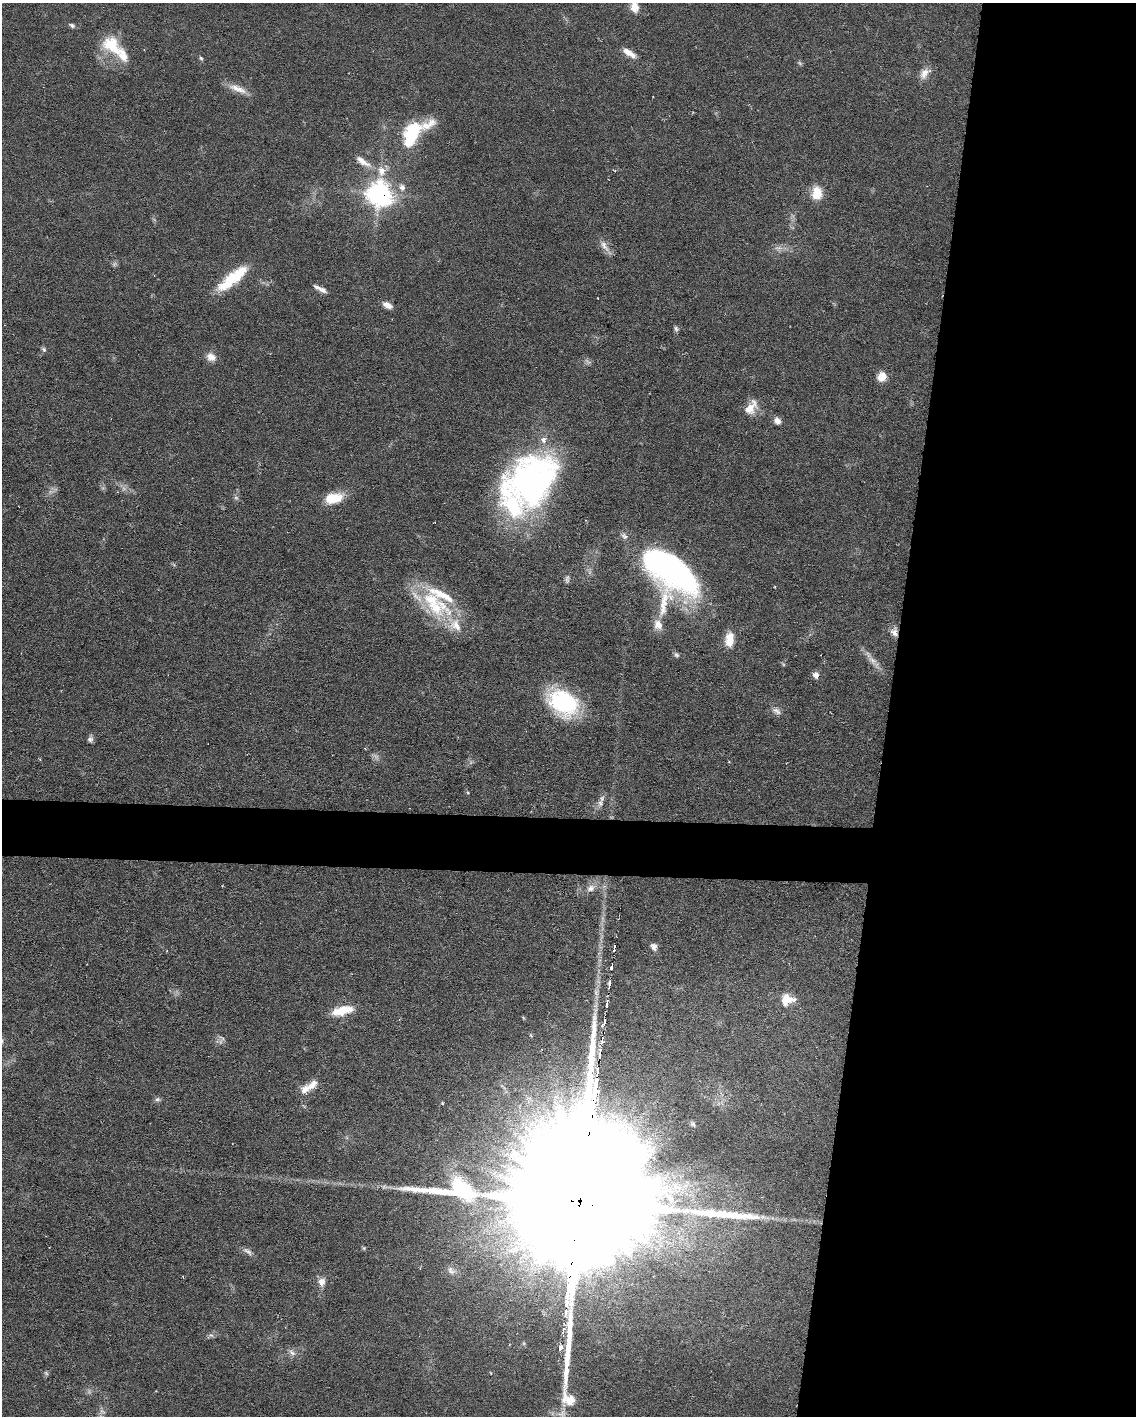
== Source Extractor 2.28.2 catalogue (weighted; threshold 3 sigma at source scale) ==
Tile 8 of 4 x 3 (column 4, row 2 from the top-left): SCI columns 3405-4538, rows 1630-3043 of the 4538 x 4560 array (HDU 1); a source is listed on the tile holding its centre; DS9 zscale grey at full resolution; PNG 1138 x 1418 px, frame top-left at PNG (2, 3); no overlay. Shown black and unused: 25% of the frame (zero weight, under 3 of 6 exposures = <1% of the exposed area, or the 3 px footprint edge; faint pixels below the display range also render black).
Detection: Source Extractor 2.28.2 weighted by HDU 2 'WHT'; one run over the whole footprint, this tile lists its part. Background 0.106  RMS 0.0054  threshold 0.022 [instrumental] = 3 sigma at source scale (4.09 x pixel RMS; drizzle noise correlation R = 1.36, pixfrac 0.8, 0.05/0.05 arcsec/px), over >= 5 px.
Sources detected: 89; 10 too faint to see at this stretch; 1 inside a brighter object's white glare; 3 long thin detections or spike segments (spike, bleed or trail) — not listed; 11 inside a brighter listed object's ellipse — not listed separately; the other 64 listed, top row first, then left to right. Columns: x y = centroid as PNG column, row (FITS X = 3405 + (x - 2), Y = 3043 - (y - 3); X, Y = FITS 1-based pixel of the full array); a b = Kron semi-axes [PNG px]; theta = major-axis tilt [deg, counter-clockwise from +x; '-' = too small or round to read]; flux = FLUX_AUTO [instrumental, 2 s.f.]
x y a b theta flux
634 7 13 8 -83 5.6
72 25 8 5 -30 1.3
112 45 27 20 -43 19
629 53 18 7 -32 4.9
201 58 7 4 -61 0.81
924 73 17 10 63 4.4
238 89 28 8 -21 5.8
693 112 3 3 - 0.4
412 133 31 17 65 27
362 161 23 8 -34 4.9
382 171 13 10 -89 5.4
402 187 9 8 - 2.6
817 193 15 12 -89 9.3
379 194 10 10 - 240
604 246 19 7 -54 3.6
232 279 35 11 38 23
320 289 17 5 -27 2.8
387 305 11 6 -27 3.4
676 329 8 5 -70 1.1
44 349 7 5 -43 1
211 357 13 10 -32 4
882 377 9 8 - 7.1
751 407 22 13 54 7.2
778 421 8 7 - 3.1
532 481 53 41 45 200
333 498 22 12 13 12
670 572 62 36 -44 150
567 579 10 5 83 1.4
775 587 3 2 - 0.4
436 608 37 24 -23 31
658 625 15 11 -66 4.9
894 632 11 9 -77 3.2
729 640 18 10 85 8.1
677 655 8 6 -33 1.1
816 675 8 7 - 2.6
563 702 32 23 -33 57
776 711 13 7 -31 2.5
90 739 9 6 69 1.6
729 761 3 2 - 0.42
468 793 5 4 - 0.52
600 803 10 6 -88 2.2
591 888 13 9 35 3.6
654 947 9 7 -73 2.3
614 948 7 3 83 5.7
612 966 7 3 78 6.6
609 984 8 3 82 7.5
787 1000 9 7 9 14
607 1003 7 3 84 6.6
342 1011 19 8 14 15
604 1022 8 3 74 6.8
222 1038 10 5 -47 1.5
602 1040 6 3 88 6.6
312 1085 18 9 43 5.1
157 1099 8 6 2 1.2
442 1103 4 3 - 0.54
693 1124 8 6 -54 1.4
580 1202 88 41 82 39000
763 1217 10 6 -14 2.2
247 1251 15 6 -34 2.2
451 1271 13 8 -50 2.7
322 1282 11 9 79 3.6
563 1330 7 3 85 4.7
560 1347 6 4 76 6.4
292 1353 11 5 -35 2
Overlapping masked pixels (flux is a lower limit): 2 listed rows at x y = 379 194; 580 1202
Isophote crosses this tile's border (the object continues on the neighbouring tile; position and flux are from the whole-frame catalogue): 2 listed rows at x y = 634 7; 580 1202